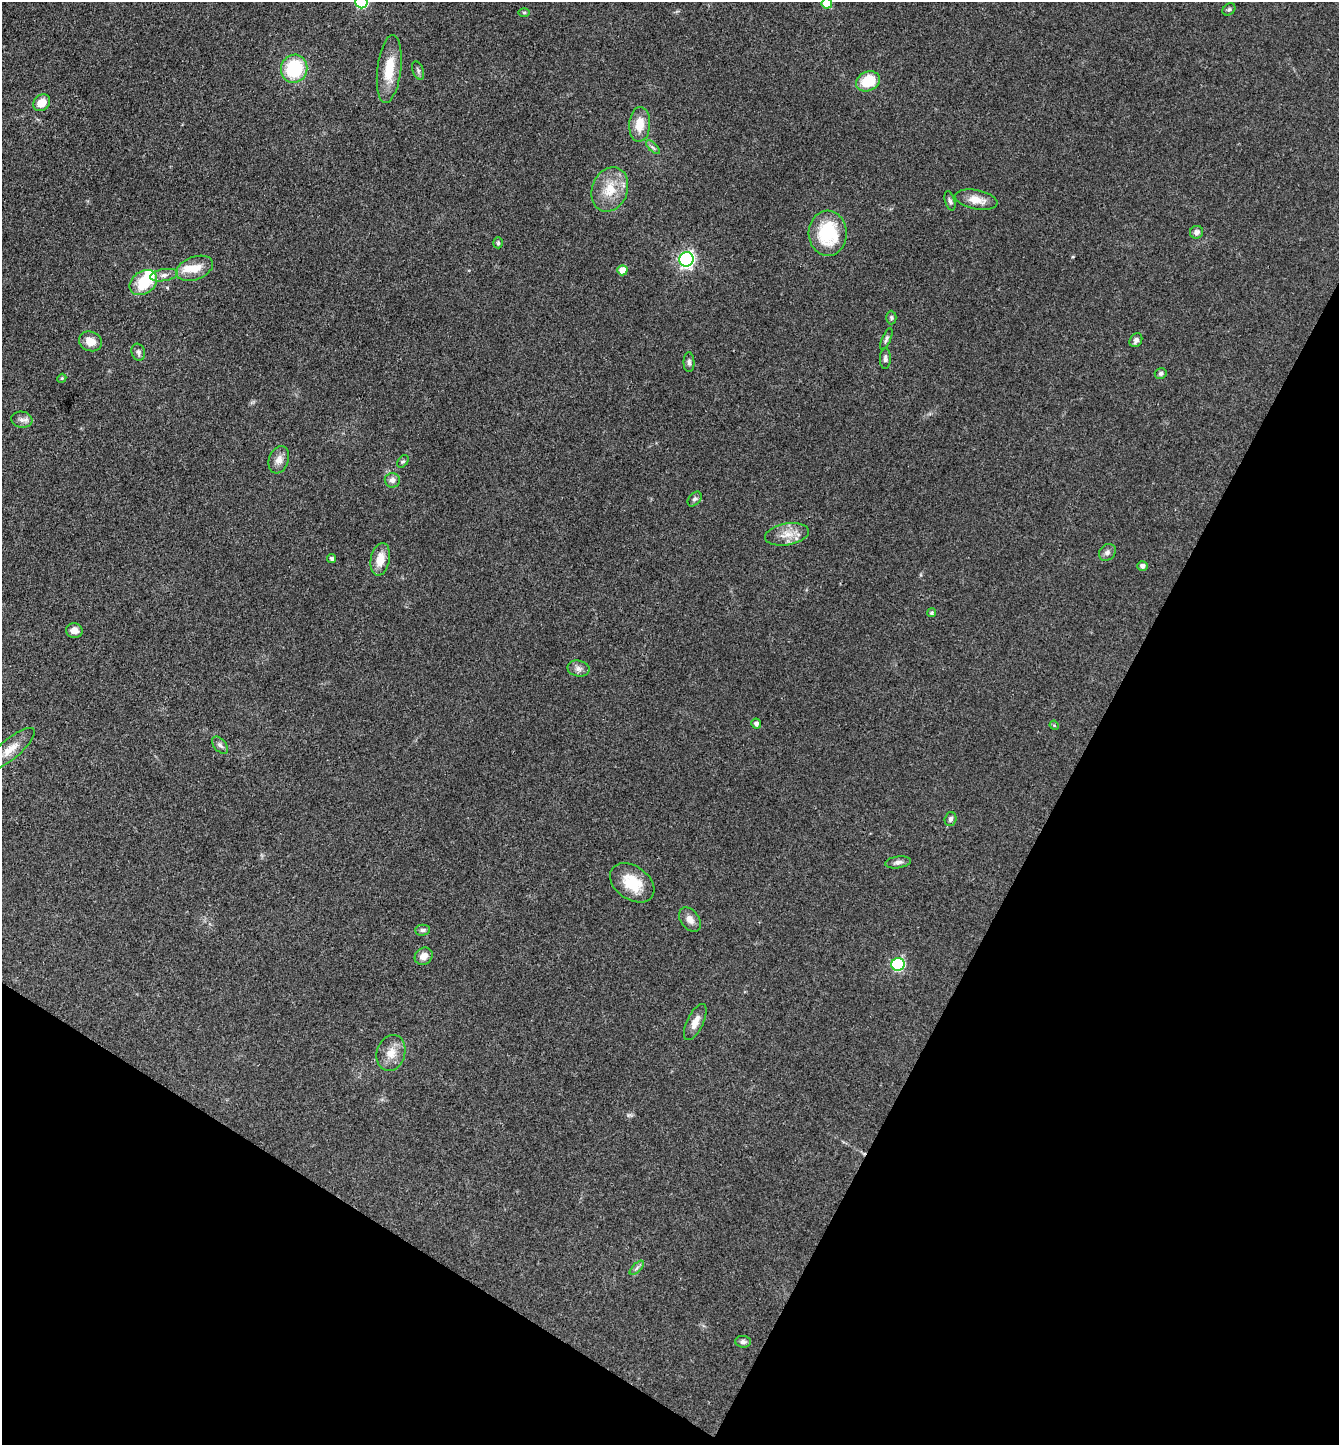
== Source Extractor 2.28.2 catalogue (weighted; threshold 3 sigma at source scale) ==
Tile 15 of 4 x 4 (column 3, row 4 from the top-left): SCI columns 2962-4298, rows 3-1445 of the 5784 x 5775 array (HDU 1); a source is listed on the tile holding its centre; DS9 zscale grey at full resolution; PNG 1341 x 1447 px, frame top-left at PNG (2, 2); each listed source drawn as its Kron ellipse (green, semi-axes under 4 px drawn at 4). Shown black and unused: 28% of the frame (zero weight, under 3 of 4 exposures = <1% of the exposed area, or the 3 px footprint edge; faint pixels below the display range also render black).
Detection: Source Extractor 2.28.2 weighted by HDU 2 'WHT'; one run over the whole footprint, this tile lists its part. Background 0.0999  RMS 0.006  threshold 0.027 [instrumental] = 3 sigma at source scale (4.5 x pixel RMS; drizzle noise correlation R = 1.50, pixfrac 1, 0.05/0.05 arcsec/px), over >= 5 px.
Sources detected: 61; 2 inside a brighter object's white glare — neither listed nor drawn; the other 59 listed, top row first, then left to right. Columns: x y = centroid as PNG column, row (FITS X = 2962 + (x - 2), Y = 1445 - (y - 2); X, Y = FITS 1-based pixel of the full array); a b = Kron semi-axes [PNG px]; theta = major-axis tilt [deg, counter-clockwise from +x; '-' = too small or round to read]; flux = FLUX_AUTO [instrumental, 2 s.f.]
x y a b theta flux
362 2 6 6 - 65
827 3 5 5 - 14
1229 9 7 5 40 1.1
524 13 6 4 -1 0.74
294 69 14 13 - 36
389 69 34 12 83 17
418 70 10 5 -68 1.4
868 81 12 9 24 18
42 103 9 7 43 7.5
640 124 17 10 86 11
653 147 9 3 -45 1.2
610 189 23 17 69 16
976 200 21 9 -12 7
950 201 10 5 -73 1.4
1197 232 7 6 - 2.6
828 233 22 19 -88 34
498 243 5 4 - 0.93
686 259 7 7 - 180
195 268 19 11 21 9.6
622 270 5 5 - 6.8
164 275 14 6 10 3.2
143 283 15 11 35 21
891 318 7 5 -89 1.1
886 339 11 4 66 1.5
1136 340 7 6 - 2.1
90 341 11 9 -21 6.5
138 352 8 6 -72 1.8
885 358 10 5 89 2
689 362 10 5 -89 1.5
1161 373 6 5 - 1.7
62 378 5 3 - 0.56
22 420 10 8 -9 3
279 460 14 9 70 4.6
403 461 7 4 51 0.98
392 480 7 7 - 2.8
695 499 8 5 50 1.6
787 534 22 11 10 8.2
1107 552 9 7 45 2.1
332 559 4 4 - 1.6
380 559 16 9 79 8.1
1142 566 5 5 - 2.3
931 613 4 4 - 0.89
74 630 8 7 - 4
578 668 11 8 -11 2.9
756 724 5 5 - 1.9
1054 725 5 3 - 0.56
220 745 10 6 -48 1.9
10 749 30 10 40 9.2
950 819 7 6 - 1.9
898 862 13 6 9 2.3
632 883 24 16 -36 18
690 919 13 9 -54 4.2
422 930 7 5 1 1.5
424 956 9 8 - 4.7
898 964 7 6 - 75
695 1022 20 8 64 5.7
391 1053 18 14 72 8.4
637 1268 9 3 45 1.3
743 1342 8 6 -3 1.9
Isophote crosses this tile's border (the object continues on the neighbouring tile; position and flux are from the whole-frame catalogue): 2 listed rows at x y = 362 2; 827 3